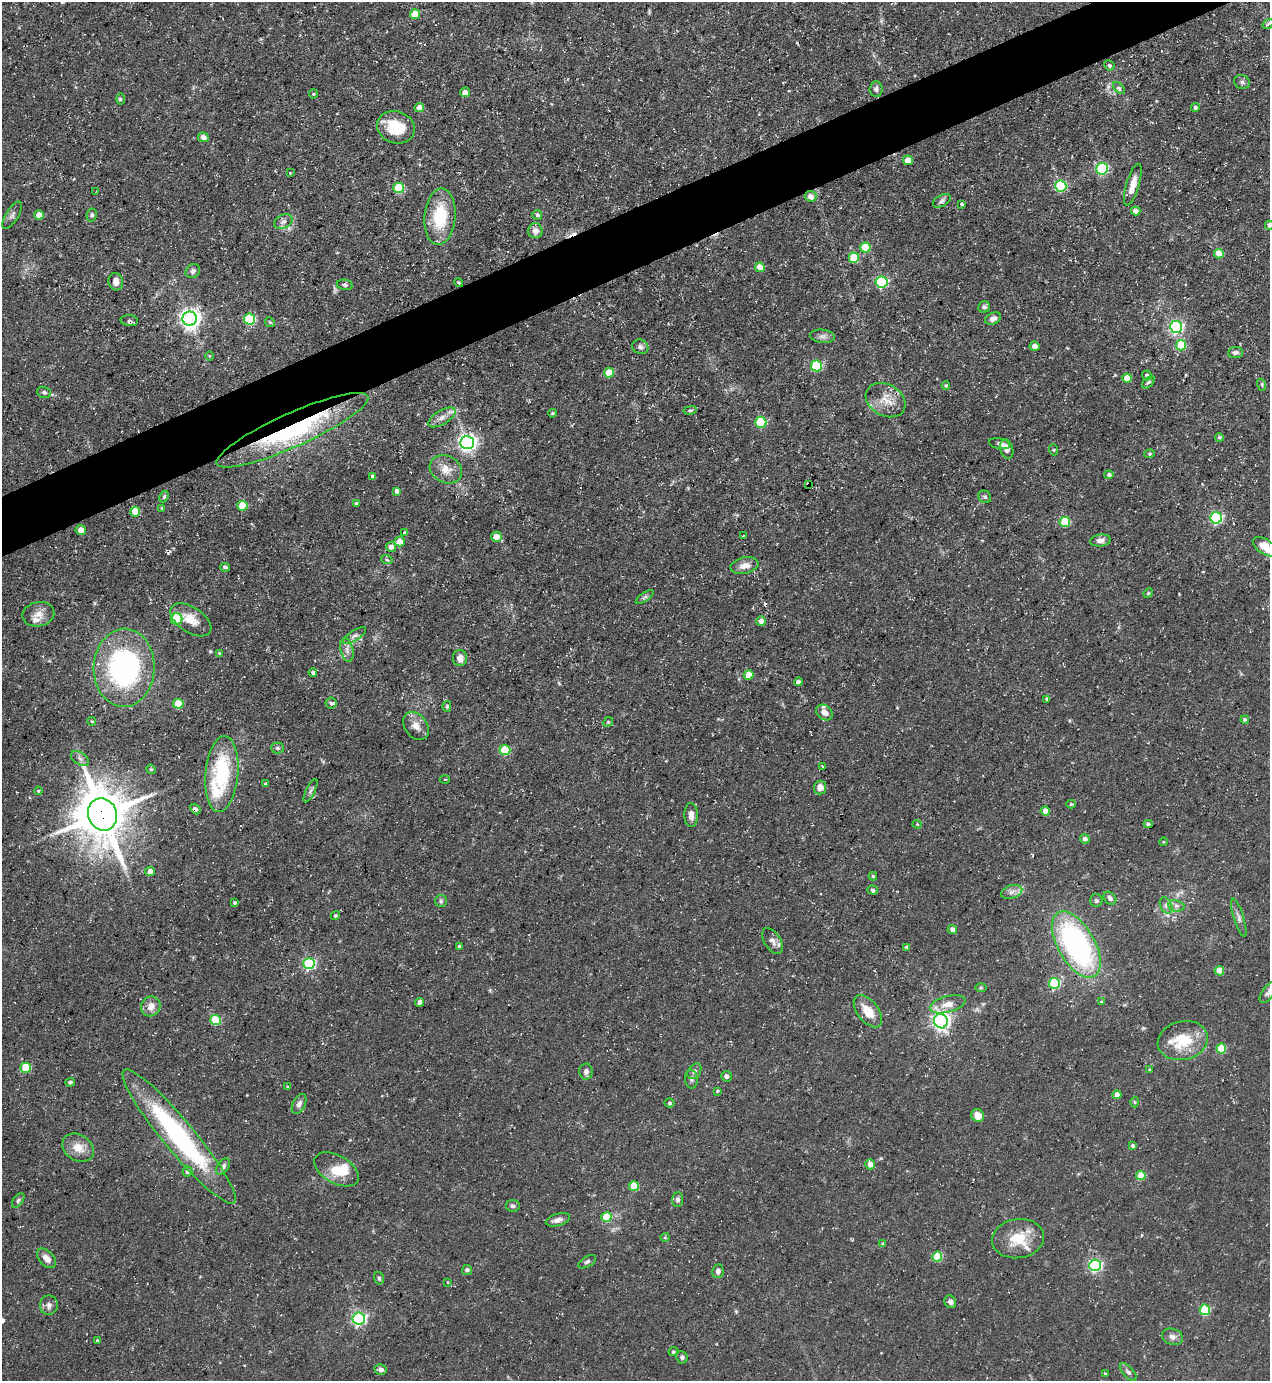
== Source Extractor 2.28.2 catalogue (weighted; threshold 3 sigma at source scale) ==
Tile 10 of 4 x 4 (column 2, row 3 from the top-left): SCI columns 1547-2814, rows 1380-2758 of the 5499 x 5515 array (HDU 1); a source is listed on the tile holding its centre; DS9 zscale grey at full resolution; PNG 1272 x 1383 px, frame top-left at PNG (2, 2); each listed source drawn as its Kron ellipse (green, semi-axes under 4 px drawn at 4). Shown black and unused: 4% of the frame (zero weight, under 3 of 5 exposures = <1% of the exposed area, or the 3 px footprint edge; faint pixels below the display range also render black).
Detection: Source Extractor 2.28.2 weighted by HDU 2 'WHT'; one run over the whole footprint, this tile lists its part. Background 0.0593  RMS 0.004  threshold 0.0181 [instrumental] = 3 sigma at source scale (4.5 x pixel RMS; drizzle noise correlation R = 1.50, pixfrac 1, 0.05/0.05 arcsec/px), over >= 5 px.
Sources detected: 231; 1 inside a brighter object's white glare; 2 cosmic-ray / hot-pixel residue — neither listed nor drawn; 6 inside a brighter listed object's ellipse — not listed separately; the other 222 listed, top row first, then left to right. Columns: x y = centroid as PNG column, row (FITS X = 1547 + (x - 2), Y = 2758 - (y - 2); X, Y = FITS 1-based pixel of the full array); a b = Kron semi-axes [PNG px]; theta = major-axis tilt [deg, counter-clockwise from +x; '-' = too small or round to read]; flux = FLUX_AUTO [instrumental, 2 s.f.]
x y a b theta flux
415 14 5 5 - 8.8
1268 24 6 4 36 0.69
1109 65 5 5 - 0.74
1242 82 8 7 - 1.2
1119 88 7 4 -45 0.89
876 89 7 6 - 1.2
465 92 5 5 - 2.8
313 94 4 4 - 0.47
120 99 6 4 90 0.6
1195 107 4 4 - 0.95
419 108 5 4 - 3.8
396 127 19 16 -18 14
203 137 5 4 - 2
908 160 5 4 - 5.5
1102 169 6 6 - 44
290 173 3 3 - 0.33
1133 185 21 6 73 4.5
1061 186 5 5 - 44
399 188 5 5 - 21
96 191 3 2 - 0.29
811 196 6 5 - 2.4
942 201 9 5 30 1.3
962 204 3 3 - 0.62
1136 211 4 4 - 2.2
12 215 15 6 58 1.6
39 215 5 4 - 5.7
92 215 6 5 - 0.77
537 215 5 5 - 1
440 217 28 15 85 20
283 222 10 6 25 1.6
1269 225 4 4 - 1.3
535 231 7 7 - 2.7
865 248 5 5 - 15
1219 254 5 4 - 6.2
854 258 5 5 - 15
760 267 5 5 - 5
193 271 7 6 - 1.2
116 282 8 7 - 2.7
459 282 4 4 - 0.55
881 282 6 5 - 51
345 285 8 5 -12 0.94
984 307 6 5 - 1.1
993 318 8 5 27 2
190 319 7 7 - 230
250 319 5 5 - 30
129 321 9 5 -5 1
270 322 5 4 - 0.61
1176 327 6 6 - 83
822 336 12 6 -6 1.7
1181 345 5 5 - 18
1034 346 5 5 - 2.9
640 347 8 7 - 1.3
1235 353 7 5 4 1.4
210 356 5 3 - 0.32
816 366 5 5 - 34
609 373 5 5 - 9.9
1147 375 5 4 - 0.97
1127 378 5 4 - 4.9
1148 382 7 4 43 0.9
1262 385 6 4 -72 0.62
946 386 4 4 - 0.52
44 392 7 5 -18 1.1
886 400 21 15 -30 7.2
690 410 6 4 12 0.62
552 413 4 3 - 0.58
442 417 15 7 31 2.7
761 422 5 5 - 23
292 430 83 17 24 62
1219 437 4 4 - 0.6
467 443 7 6 - 180
1000 444 10 5 -11 1.2
1007 449 10 6 -75 2.9
1054 450 5 3 - 0.41
1150 454 5 4 - 0.65
446 469 17 13 -28 5.1
1109 475 5 4 - 0.86
373 476 4 4 - 1
809 484 4 3 - 0.56
397 491 4 4 - 1.7
164 497 6 4 64 0.61
985 497 7 6 - 0.97
356 504 4 3 - 1.2
242 506 5 5 - 14
162 508 4 4 - 0.52
135 512 5 5 - 8.3
1216 518 6 5 - 53
1065 522 5 5 - 19
81 530 5 5 - 3.2
404 533 4 3 - 0.83
744 536 3 2 - 0.85
496 537 5 5 - 3.9
1100 540 10 6 7 1.9
400 541 5 5 - 4.3
391 547 5 5 - 2.1
1265 547 14 7 -33 7.4
387 560 6 3 -18 0.54
744 566 14 8 12 3.1
225 567 5 4 - 0.9
1148 593 5 4 - 0.48
645 597 10 4 33 0.9
38 614 16 12 11 4.2
177 619 6 5 - 20
191 620 23 12 -33 7.4
761 621 5 4 - 2.6
354 636 13 5 33 1.5
347 650 12 6 -77 2
219 653 3 3 - 0.35
460 658 8 7 - 2.8
124 668 39 30 88 88
313 672 4 4 - 1
749 675 5 4 - 6.4
798 682 4 4 - 1.6
1047 699 4 3 - 0.77
331 703 5 5 - 1.1
178 704 5 5 - 13
447 706 5 4 - 0.66
824 712 9 7 -38 2.8
1245 720 4 3 - 0.56
92 721 4 3 - 0.51
608 722 5 4 - 0.52
416 726 15 11 -52 3.8
277 748 6 5 - 0.85
505 750 5 5 - 21
80 758 10 6 -31 1.4
822 767 3 2 - 1.5
151 769 5 4 - 0.47
222 774 38 16 85 30
445 779 5 3 - 0.45
265 784 3 3 - 0.54
820 788 7 6 - 2.9
38 791 4 3 - 0.42
311 791 12 4 63 1.2
1071 804 5 4 - 0.64
195 809 6 4 -49 1.5
1045 811 4 4 - 2.8
102 814 16 14 -70 2000
691 815 12 6 -89 2.7
917 824 4 4 - 0.43
1148 824 4 4 - 0.66
1085 839 5 4 - 1.6
1163 842 4 3 - 0.33
150 871 5 4 - 2.8
873 876 4 4 - 0.5
873 890 5 4 - 0.81
1012 892 11 6 18 2.1
1110 898 7 5 -47 1.3
441 901 6 6 - 0.8
1096 901 6 6 - 0.83
234 903 3 3 - 0.69
1166 906 8 5 -64 1.3
1176 906 8 5 -7 1.4
335 916 5 4 - 0.72
1239 918 20 5 -73 1.8
952 929 4 4 - 2
772 941 14 8 -57 2.5
1076 945 37 18 -60 94
459 946 4 4 - 0.88
906 947 4 4 - 0.87
309 964 6 5 - 51
1219 971 5 4 - 7.1
1054 983 5 5 - 38
981 988 5 3 - 0.46
1268 993 12 6 55 1.3
420 1002 4 4 - 3.2
1101 1002 4 3 - 0.56
948 1004 18 8 14 4.4
151 1006 10 9 - 3.5
868 1011 19 10 -52 7.4
215 1020 5 5 - 21
941 1021 7 6 - 160
1183 1041 25 19 13 14
1221 1048 5 5 - 14
26 1068 5 5 - 18
1149 1070 3 3 - 0.36
586 1071 8 6 89 1.6
694 1071 8 6 57 1.2
726 1076 5 5 - 1.5
691 1079 9 6 -82 1.3
70 1082 5 4 - 0.75
288 1087 4 3 - 0.54
717 1091 4 3 - 0.46
1117 1095 4 4 - 3.1
1134 1102 5 3 - 0.42
669 1103 5 4 - 0.7
299 1104 11 6 65 1.7
978 1116 6 6 - 4.6
179 1137 86 15 -50 70
1133 1146 4 3 - 1
78 1148 17 13 -32 5.6
870 1164 5 5 - 3.8
223 1167 9 5 58 1.3
336 1169 24 14 -29 9.6
187 1172 5 5 - 1.2
1141 1175 5 4 - 7.9
634 1186 5 5 - 13
18 1200 8 4 54 0.89
678 1200 7 5 88 1.3
513 1206 7 6 - 1.1
606 1217 5 5 - 16
558 1220 12 6 16 2.1
665 1237 4 4 - 0.45
1018 1239 26 19 8 12
883 1244 4 4 - 0.6
937 1257 5 5 - 17
46 1258 11 7 -47 2.8
587 1262 10 5 30 0.95
1095 1265 6 5 - 76
467 1270 5 5 - 1.2
718 1271 7 6 - 1.5
379 1278 6 5 - 0.76
447 1282 4 3 - 0.28
950 1302 6 5 - 1.3
49 1305 10 9 - 1.9
1205 1310 5 5 - 25
359 1319 6 6 - 86
1172 1337 11 7 -19 2.1
97 1341 4 3 - 0.69
673 1352 5 4 - 0.67
682 1357 6 5 - 0.88
381 1370 6 5 - 1.5
1128 1372 11 5 -48 1.1
1105 1374 3 3 - 0.5
Overlapping masked pixels (flux is a lower limit): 3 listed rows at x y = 292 430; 809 484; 102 814
Isophote crosses this tile's border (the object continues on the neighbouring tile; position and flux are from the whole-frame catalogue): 3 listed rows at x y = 1269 225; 1265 547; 1268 993